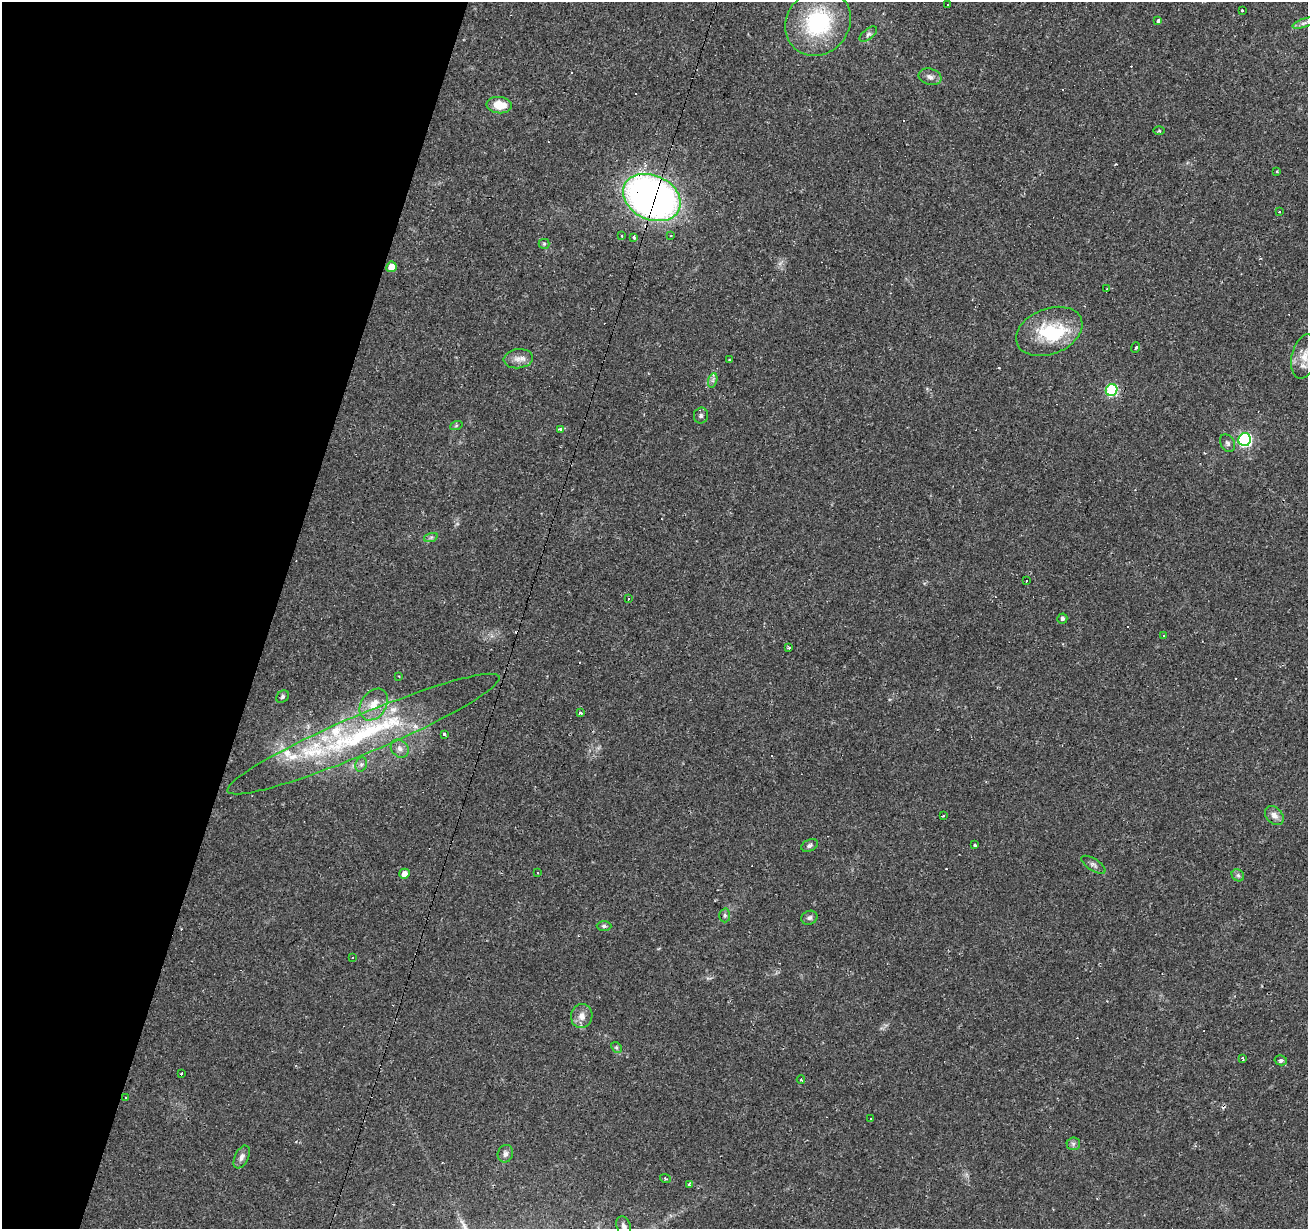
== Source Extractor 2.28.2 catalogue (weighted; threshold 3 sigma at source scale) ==
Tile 9 of 4 x 4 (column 1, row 3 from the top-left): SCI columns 1-1306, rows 1442-2668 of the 5226 x 5399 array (HDU 1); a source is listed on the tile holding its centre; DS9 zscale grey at full resolution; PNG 1310 x 1231 px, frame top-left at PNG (2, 2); each listed source drawn as its Kron ellipse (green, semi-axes under 4 px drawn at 4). Shown black and unused: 21% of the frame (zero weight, under 2 of 3 exposures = <1% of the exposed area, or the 3 px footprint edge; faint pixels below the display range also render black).
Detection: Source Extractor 2.28.2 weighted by HDU 2 'WHT'; one run over the whole footprint, this tile lists its part. Background 0.0437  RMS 0.004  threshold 0.0178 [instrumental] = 3 sigma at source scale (4.5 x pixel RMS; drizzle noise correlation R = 1.50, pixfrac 1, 0.0396/0.0396 arcsec/px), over >= 5 px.
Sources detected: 109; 1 inside a brighter object's white glare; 31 cosmic-ray / hot-pixel residue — neither listed nor drawn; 7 inside a brighter listed object's ellipse — not listed separately; the other 70 listed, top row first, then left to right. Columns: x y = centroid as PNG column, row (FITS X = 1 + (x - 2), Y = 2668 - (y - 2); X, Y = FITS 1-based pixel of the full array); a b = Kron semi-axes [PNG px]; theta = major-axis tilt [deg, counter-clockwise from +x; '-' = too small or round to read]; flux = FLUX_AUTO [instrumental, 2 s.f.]
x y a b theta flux
947 4 3 2 - 0.38
1243 11 3 3 - 2.7
1158 21 4 3 - 0.93
818 23 35 31 48 36
1304 23 12 4 18 1.2
868 34 10 5 38 1.1
930 77 11 8 -17 2
499 105 13 8 -6 7.4
1159 131 5 4 - 0.49
1276 172 3 3 - 0.48
652 197 30 22 -25 210
1280 212 3 3 - 1.1
622 236 3 2 - 0.74
671 236 4 3 - 0.46
634 237 4 3 - 1.2
544 244 5 5 - 0.53
391 267 5 5 - 4.2
1107 289 2 2 - 0.39
1049 331 35 22 21 21
1136 348 5 2 - 0.46
1304 356 22 13 76 6.4
518 359 14 9 7 3
729 360 3 2 - 0.44
713 380 7 4 72 0.92
1112 390 6 5 - 43
701 416 8 7 - 1.1
456 426 6 4 19 0.52
560 430 3 3 - 1.4
1245 440 6 6 - 67
1228 443 9 7 -58 1.2
431 537 7 4 19 0.8
1026 581 3 2 - 0.46
629 598 3 2 - 0.51
1062 618 5 5 - 1.1
1164 635 3 3 - 0.36
789 648 3 3 - 0.72
399 676 3 3 - 0.3
283 697 7 5 47 0.79
374 704 17 12 56 5.8
581 713 4 3 - 1.6
363 734 147 19 23 58
444 734 3 3 - 2.1
400 749 10 8 -46 2.1
361 764 7 5 69 1
943 815 3 3 - 1.9
1274 815 11 8 -48 2.5
809 845 8 6 26 1
975 845 3 3 - 0.97
1093 865 14 6 -32 1.5
538 873 3 2 - 0.48
404 874 5 5 - 2.5
1238 875 7 5 -44 0.94
725 915 7 5 -89 0.83
809 918 8 6 24 1.2
604 926 7 5 0 0.79
353 957 3 2 - 0.46
582 1016 12 10 80 3.1
616 1047 6 4 -44 0.66
1243 1058 4 3 - 1.3
1281 1060 6 5 - 1.2
182 1073 3 3 - 0.99
801 1080 4 2 - 0.29
126 1098 3 2 - 0.5
871 1118 2 2 - 0.27
1073 1144 6 6 - 1
505 1154 9 7 70 1.5
242 1157 12 6 64 1.8
665 1179 5 3 - 0.41
689 1184 4 3 - 0.47
624 1226 10 7 -70 1.5
Overlapping masked pixels (flux is a lower limit): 1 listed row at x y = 652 197
Isophote crosses this tile's border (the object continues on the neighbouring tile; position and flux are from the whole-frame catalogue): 2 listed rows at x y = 1304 356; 624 1226